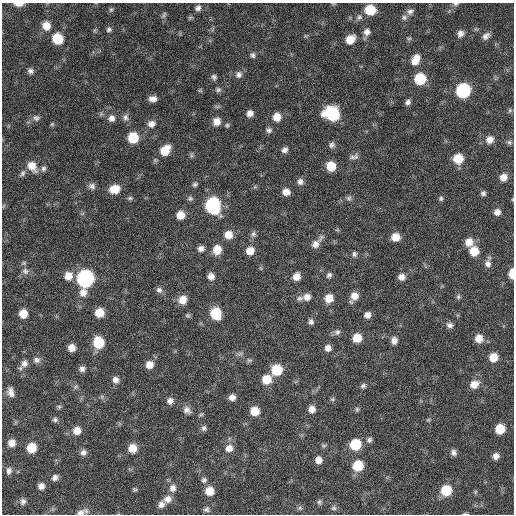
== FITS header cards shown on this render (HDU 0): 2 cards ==
NAXIS1  =                  512 / Axis length
NAXIS2  =                  512 / Axis length

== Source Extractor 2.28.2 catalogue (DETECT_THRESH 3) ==
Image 512 x 512 px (HDU 0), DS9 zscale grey, 1 PNG px = 1 image px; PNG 516 x 516 px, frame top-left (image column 1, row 512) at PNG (2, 3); no overlay
Background 109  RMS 11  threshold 33.9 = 3 sigma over >= 5 px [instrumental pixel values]
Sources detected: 165; all 165 listed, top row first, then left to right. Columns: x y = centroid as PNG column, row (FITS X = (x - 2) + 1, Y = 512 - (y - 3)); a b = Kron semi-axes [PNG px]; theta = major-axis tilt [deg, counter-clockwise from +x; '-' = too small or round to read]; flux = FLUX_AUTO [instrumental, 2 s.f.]
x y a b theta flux
19 4 8 4 0 4900
455 4 7 5 14 1600
198 8 7 6 - 2900
111 10 8 5 62 1500
370 10 8 8 - 22000
410 11 9 7 33 3000
164 15 10 5 65 1800
359 17 8 7 - 2300
404 17 8 7 - 2300
46 26 10 9 - 8400
109 29 7 6 - 2000
367 32 9 8 - 4100
460 34 8 7 - 3900
486 36 10 7 37 3700
409 38 8 4 -7 1300
57 39 9 8 - 21000
350 39 9 7 44 10000
253 55 7 6 - 1900
415 60 13 9 64 8800
30 71 7 6 - 2500
239 75 9 8 - 3300
214 77 7 6 - 2000
420 79 8 8 - 30000
218 90 8 6 2 1800
200 91 7 4 0 940
463 91 9 8 - 91000
153 99 7 6 - 4300
408 102 7 6 - 2600
510 110 6 5 - 1200
250 113 7 6 - 4200
332 114 12 9 -19 60000
125 117 10 7 88 3000
277 117 8 8 - 8800
36 118 9 8 - 2600
111 118 9 9 - 4000
216 121 8 8 - 6200
52 124 6 5 - 1100
151 124 10 9 - 4500
227 125 6 6 - 1300
269 130 7 7 - 2200
133 138 8 8 - 24000
490 140 9 8 - 5800
509 142 7 6 - 1700
332 145 8 7 - 2600
165 150 11 8 48 15000
285 150 8 7 - 3100
191 155 8 4 82 1200
354 157 14 6 15 3000
458 159 8 8 - 17000
32 166 13 9 -56 9400
331 166 8 8 - 16000
43 168 8 7 - 2300
23 173 9 6 58 2200
503 177 8 8 - 6300
300 182 8 7 - 3400
195 184 8 5 27 1700
92 186 9 7 -19 3000
255 187 7 4 -18 1000
115 189 10 8 13 12000
286 192 8 7 - 5500
483 193 6 6 - 1900
130 198 7 5 0 1500
190 198 7 7 - 1800
349 198 8 7 - 2100
441 198 7 6 - 1500
213 205 10 9 - 120000
497 212 7 7 - 4400
180 215 7 7 - 9300
253 234 8 7 - 2300
228 235 9 9 - 8200
395 237 8 8 - 9000
469 242 9 9 - 7900
315 244 11 9 51 5700
201 248 7 6 - 3400
217 250 9 8 - 11000
250 251 9 9 - 7400
474 251 9 9 - 13000
354 254 7 6 - 2100
488 264 10 9 - 4000
25 271 10 8 -41 3400
512 273 8 4 89 12000
329 275 7 6 - 2100
68 276 9 9 - 8300
211 276 7 7 - 4500
296 276 7 7 - 6600
401 277 8 7 - 4400
85 278 9 9 - 190000
159 290 8 8 - 2600
83 293 10 9 - 5800
354 296 9 9 - 6800
307 297 10 8 8 4700
458 297 7 5 77 1600
299 298 9 7 21 2400
329 298 9 8 - 9200
182 300 9 8 - 8600
99 313 7 7 - 12000
23 314 7 6 - 10000
216 314 10 8 -73 26000
188 315 7 6 - 1300
367 315 7 7 - 4000
311 322 7 6 - 2300
449 325 9 7 -13 3000
337 332 9 8 - 2500
357 338 8 7 - 12000
479 338 9 9 - 8100
394 340 9 7 87 3700
98 343 9 8 - 28000
72 348 6 6 - 6100
328 348 8 8 - 4100
240 354 7 4 19 1700
493 357 8 7 - 11000
36 360 9 8 - 3100
249 360 7 5 -12 1600
24 363 11 8 57 4600
149 364 8 8 - 7200
82 369 7 7 - 2900
277 370 9 9 - 24000
266 379 9 9 - 13000
115 380 8 7 - 3900
474 384 11 9 28 7900
363 386 7 6 - 1900
11 392 12 8 -75 4800
232 397 7 6 - 4600
332 399 6 5 - 1400
170 401 8 7 - 3400
59 407 6 5 - 1300
312 409 8 7 - 5200
357 409 7 5 -90 1300
187 410 11 8 -39 4100
255 411 8 8 - 12000
55 420 7 6 - 1800
428 420 6 4 18 950
204 428 7 7 - 2200
500 429 8 7 - 15000
77 430 8 8 - 7500
369 440 7 6 - 2300
11 443 8 7 - 6200
355 444 9 8 - 26000
324 445 8 4 -8 1200
31 448 8 7 - 16000
132 448 9 9 - 9400
229 448 10 9 - 6000
83 452 8 8 - 3300
454 452 7 6 - 2700
496 456 7 6 - 3900
318 460 7 7 - 4700
358 466 9 8 - 22000
9 471 9 6 82 2800
55 477 8 6 43 3100
204 480 8 7 - 2100
41 486 7 7 - 4300
173 488 10 9 - 5100
134 489 6 5 - 1200
446 490 9 8 - 23000
209 491 8 8 - 10000
475 492 6 4 71 930
168 499 11 9 14 5700
23 501 8 7 - 2900
319 502 8 5 -90 1500
161 504 10 7 51 4000
300 508 6 6 - 1400
334 508 7 6 - 1800
206 509 7 6 - 2100
81 513 10 7 16 3900
465 514 7 3 0 890
At the frame edge (FLAGS 8, measured only in part): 5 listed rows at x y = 19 4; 455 4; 512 273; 81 513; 465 514